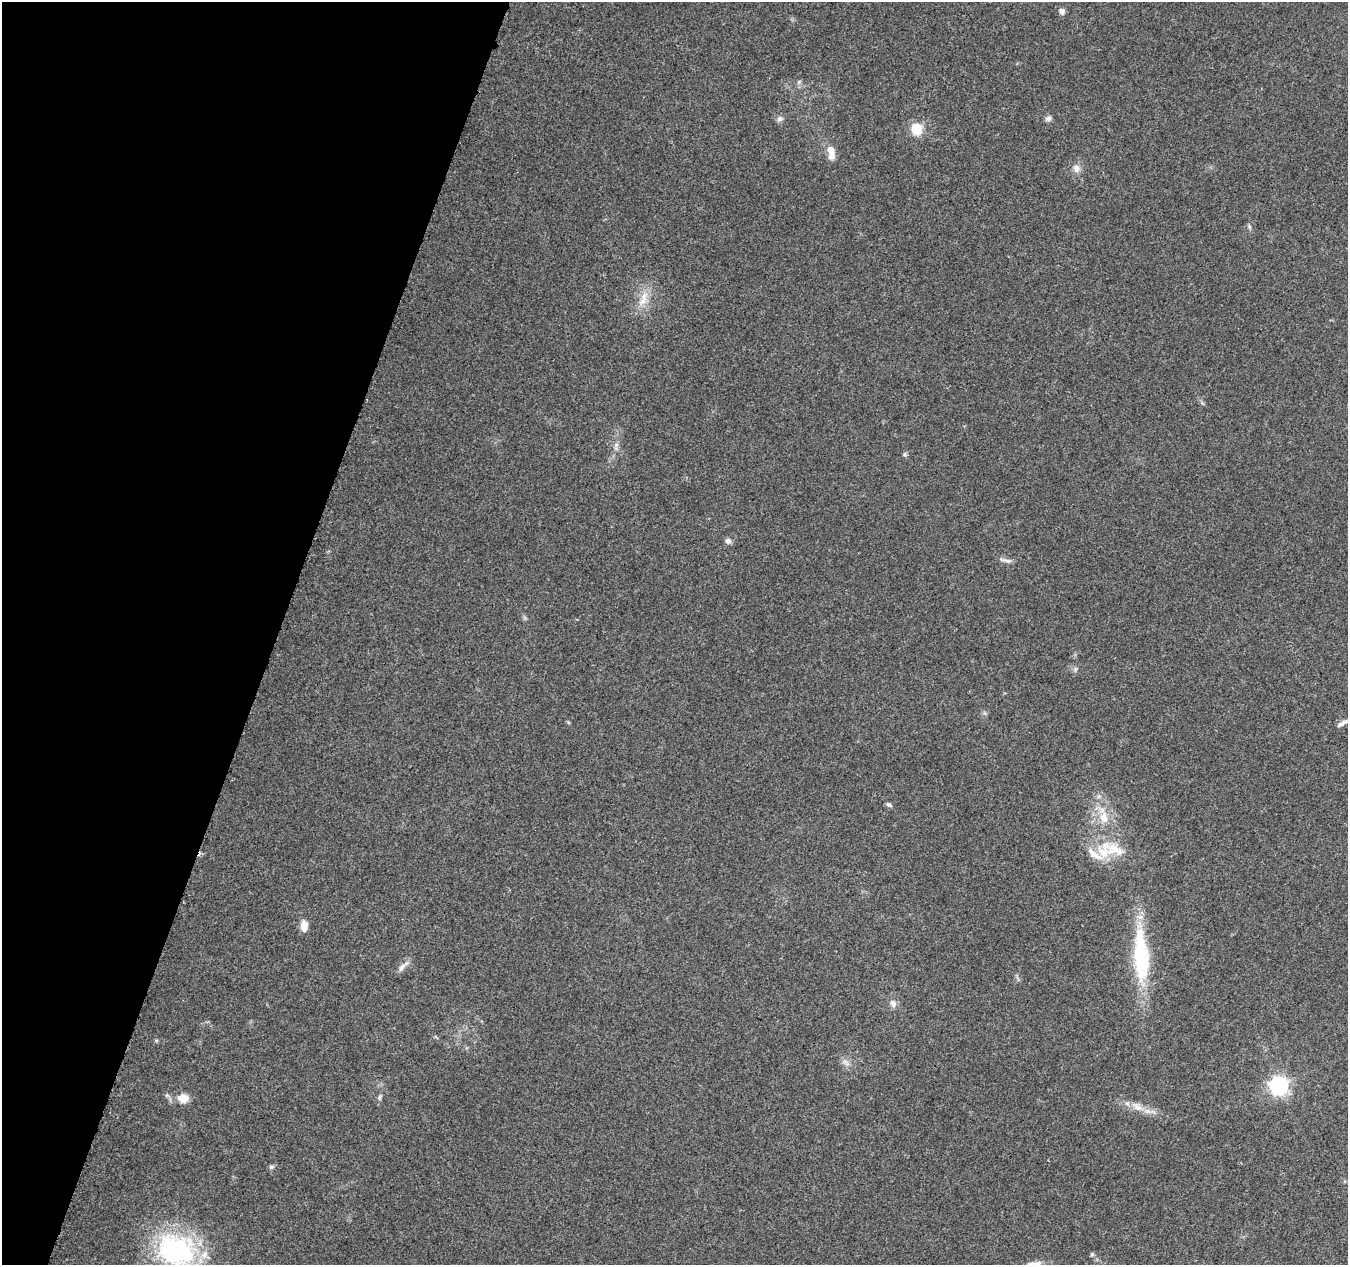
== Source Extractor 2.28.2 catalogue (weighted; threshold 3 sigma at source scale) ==
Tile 9 of 4 x 4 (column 1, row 3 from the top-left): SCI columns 19-1364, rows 1551-2813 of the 5411 x 5567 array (HDU 1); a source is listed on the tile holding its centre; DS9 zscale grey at full resolution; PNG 1350 x 1267 px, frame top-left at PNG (2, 2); no overlay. Shown black and unused: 21% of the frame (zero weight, under 3 of 5 exposures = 1% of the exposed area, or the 3 px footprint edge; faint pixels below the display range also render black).
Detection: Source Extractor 2.28.2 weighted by HDU 2 'WHT'; one run over the whole footprint, this tile lists its part. Background 0.103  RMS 0.0053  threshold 0.0238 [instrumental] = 3 sigma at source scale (4.5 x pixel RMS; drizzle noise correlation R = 1.50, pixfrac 1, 0.0396/0.0396 arcsec/px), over >= 5 px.
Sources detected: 36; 4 inside a brighter listed object's ellipse — not listed separately; the other 32 listed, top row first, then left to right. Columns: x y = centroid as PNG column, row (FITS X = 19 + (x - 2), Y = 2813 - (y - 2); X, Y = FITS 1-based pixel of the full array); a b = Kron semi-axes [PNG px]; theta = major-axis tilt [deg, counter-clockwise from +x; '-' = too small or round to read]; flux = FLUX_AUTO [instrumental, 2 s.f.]
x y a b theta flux
1062 11 7 7 - 2.1
799 82 6 4 47 0.91
780 119 9 7 15 1.8
1048 119 8 7 - 1.7
916 129 13 12 - 9.7
831 150 12 9 -68 5.1
1076 168 10 9 - 3.2
1249 226 7 4 -72 0.88
643 299 23 10 73 7.9
616 446 13 5 88 2.5
905 454 6 5 - 0.9
728 541 8 7 - 1.7
1006 560 19 4 -13 1.9
1075 669 6 4 89 0.94
1342 723 17 5 29 2.1
889 805 8 5 -31 1.2
1104 818 18 12 -76 9
1104 850 29 18 74 16
304 926 11 7 90 5.2
1141 957 62 16 -86 50
402 967 16 6 54 2.8
893 1004 10 8 -59 2.5
156 1040 6 4 0 0.66
845 1061 7 4 -19 1.5
1279 1086 7 7 - 240
379 1097 7 5 89 1.1
183 1098 11 9 -2 7.2
1137 1107 15 9 -33 5.1
271 1167 7 5 1 1.1
176 1250 47 37 -22 89
1092 1254 6 5 - 0.85
1037 1264 15 7 16 3
Isophote crosses this tile's border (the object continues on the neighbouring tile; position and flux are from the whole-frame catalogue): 2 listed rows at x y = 176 1250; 1037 1264